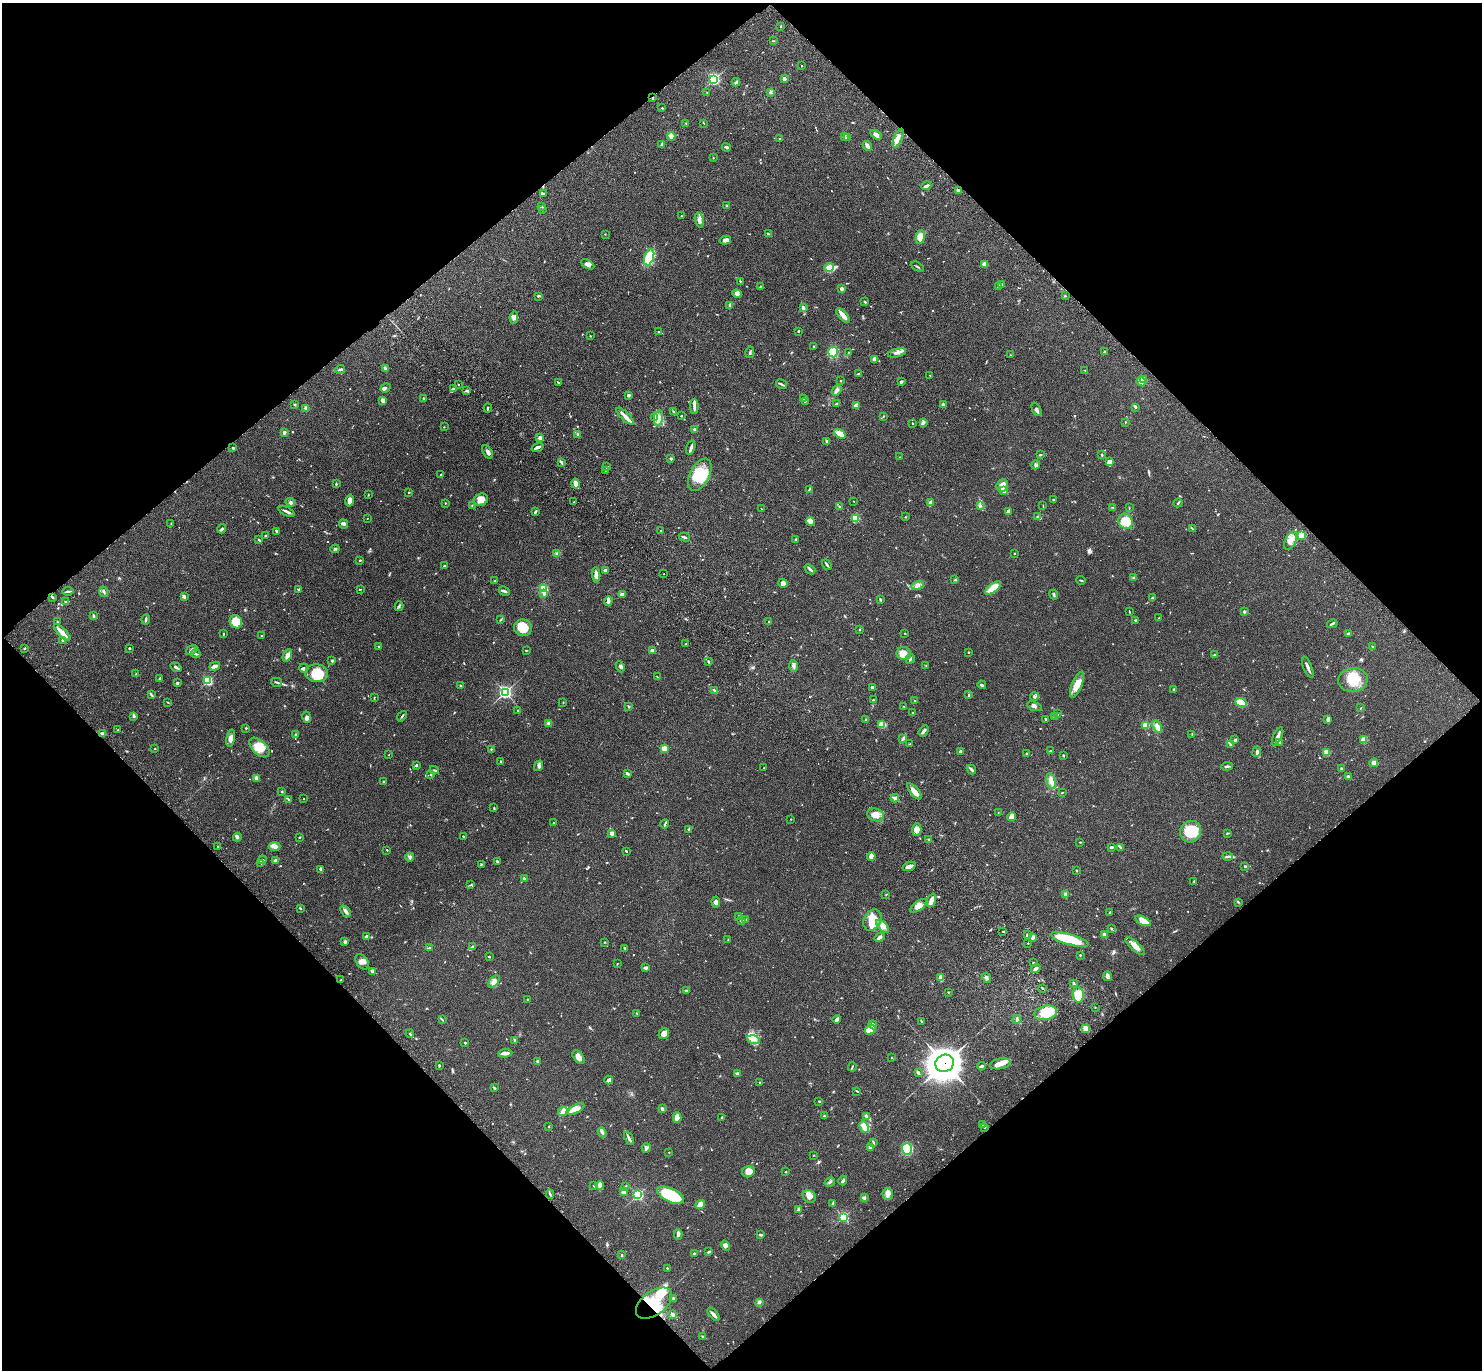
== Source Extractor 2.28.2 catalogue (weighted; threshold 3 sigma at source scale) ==
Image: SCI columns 98-6015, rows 246-5716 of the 6115 x 6104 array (HDU 1 of 3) = the unmasked area's bounding box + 8 px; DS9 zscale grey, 4 x 4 block average (1 PNG px = mean of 4 x 4 image px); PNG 1484 x 1372 px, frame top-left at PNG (2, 3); each listed source drawn as its Kron ellipse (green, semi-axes under 4 px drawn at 4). Shown black and unused: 50% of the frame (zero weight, under 3 of 4 exposures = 6% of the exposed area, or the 3 px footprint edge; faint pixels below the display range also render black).
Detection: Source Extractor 2.28.2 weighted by HDU 2 'WHT'. Background 0.051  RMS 0.0054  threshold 0.0242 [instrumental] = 3 sigma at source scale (4.5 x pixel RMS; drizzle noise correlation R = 1.50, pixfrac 1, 0.05/0.05 arcsec/px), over >= 5 px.
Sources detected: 767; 3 too faint to see at this stretch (4 x 4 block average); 3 inside a brighter object's white glare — neither listed nor drawn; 13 coinciding with a brighter row at this scale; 30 inside a brighter listed object's ellipse — not listed separately; of the other 718, all 500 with FLUX_AUTO >= 1.34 (the completeness limit of this list) listed and drawn (218 fainter detections not listed), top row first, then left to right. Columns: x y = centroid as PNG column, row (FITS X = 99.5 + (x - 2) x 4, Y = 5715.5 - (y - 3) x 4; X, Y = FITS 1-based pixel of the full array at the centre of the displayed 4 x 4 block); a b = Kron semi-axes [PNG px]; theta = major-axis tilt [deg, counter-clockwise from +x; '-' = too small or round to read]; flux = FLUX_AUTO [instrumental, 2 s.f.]
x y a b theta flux
781 26 2 2 - 2
773 41 3 2 - 1.9
801 66 2 2 - 2.3
714 79 3 2 - 410
784 79 2 2 - 26
736 82 4 3 - 5.4
707 92 2 2 - 1.7
770 92 3 2 - 3.9
653 98 2 2 - 3.6
662 108 2 2 - 2.9
686 123 3 2 - 2.8
704 123 3 2 - 1.6
876 135 6 3 -33 12
671 136 4 3 - 15
844 136 3 3 - 7.2
848 138 3 2 - 3.6
898 138 10 3 66 14
779 139 2 2 - 1.9
662 144 3 2 - 4.4
867 146 5 3 - 12
726 147 4 3 - 4.6
713 158 2 2 - 1.7
926 186 5 2 - 9.7
959 191 4 3 - 8.6
543 194 3 2 - 3.6
542 206 4 3 - 5.3
727 206 2 2 - 9.5
542 210 2 2 - 1.5
681 216 3 2 - 1.8
699 220 8 3 -77 15
768 233 3 2 - 1.8
605 234 2 2 - 1.4
920 237 7 4 81 27
725 240 6 3 14 11
649 257 8 4 71 92
588 264 7 4 -28 11
984 264 4 4 - 11
829 267 5 4 - 19
917 267 7 2 -28 3.5
740 281 2 2 - 2.3
1002 285 3 2 - 2.3
760 286 3 2 - 1.9
999 286 2 2 - 1.9
842 289 3 2 - 11
737 294 5 4 - 10
538 296 4 2 - 4.3
1065 296 2 2 - 2.3
865 302 3 2 - 4.1
730 305 3 2 - 11
803 308 3 2 - 12
843 315 9 2 -49 27
514 317 6 3 83 8
659 331 2 2 - 1.7
798 331 2 2 - 3.1
590 336 2 2 - 2.3
814 346 2 2 - 3.6
750 352 5 2 - 4.1
833 352 5 5 - 51
848 352 2 2 - 1.4
1104 352 3 2 - 3.9
897 353 9 3 13 10
1010 355 2 2 - 1.5
874 359 4 3 - 14
340 369 5 2 - 4.4
386 369 3 2 - 4.1
1085 370 2 2 - 1.5
858 374 3 2 - 1.8
930 375 2 2 - 2.2
1143 379 4 3 - 26
841 381 2 2 - 1.5
558 382 3 2 - 2.8
901 382 3 2 - 4.7
1141 382 5 3 - 13
458 384 2 2 - 1.5
781 384 6 2 -32 5
385 388 5 2 - 5.7
454 389 2 2 - 2.9
837 390 6 3 53 9.6
466 391 4 2 - 4.4
628 395 3 3 - 8.4
424 399 3 2 - 3.4
804 399 4 3 - 5.6
383 400 3 3 - 17
806 401 3 2 - 1.9
837 403 2 2 - 1.8
294 404 2 2 - 2.2
943 405 2 2 - 19
694 406 7 3 -89 9.5
856 406 3 2 - 4
1135 407 3 3 - 4.4
306 408 3 3 - 7.5
488 408 4 2 - 4.1
1037 409 7 3 -63 6.9
673 411 3 2 - 1.9
625 416 11 3 -44 16
681 416 2 2 - 6.2
883 416 2 2 - 1.5
654 417 3 2 - 3.1
658 418 8 4 80 16
923 422 4 3 - 5.8
1125 422 2 2 - 1.5
912 423 2 2 - 1.9
444 427 2 2 - 2
695 429 3 2 - 9.2
284 432 2 2 - 8.3
840 434 6 3 -34 40
578 435 3 2 - 2.7
540 438 3 3 - 11
826 441 2 2 - 4.1
537 447 6 2 21 11
691 447 7 2 74 8.2
233 448 2 2 - 7.1
488 452 7 3 -58 8.7
1040 455 3 2 - 3.2
1102 455 3 2 - 3.6
900 457 3 2 - 1.7
671 459 3 2 - 4.5
561 462 2 2 - 1.6
1110 462 3 3 - 26
1036 465 4 3 - 6
607 467 2 2 - 11
605 471 3 2 - 2.1
441 475 3 2 - 2.6
700 475 17 9 62 88
336 484 3 2 - 2.8
575 484 5 3 - 22
1002 485 6 5 - 18
809 489 3 2 - 2.8
1004 490 2 2 - 47
409 492 2 2 - 4.8
368 495 2 2 - 1.8
349 500 6 4 79 17
481 500 7 6 - 30
1053 500 2 2 - 2.1
854 501 2 2 - 1.4
290 502 5 3 - 5.9
574 502 2 2 - 1.5
445 503 2 2 - 2.3
930 503 3 2 - 15
1178 503 4 2 - 3.2
1043 505 2 2 - 1.4
472 506 2 2 - 1.4
981 506 4 2 - 3.9
840 507 3 2 - 3.8
1113 507 3 2 - 1.7
1129 508 3 2 - 1.7
762 509 2 2 - 1.7
287 511 9 2 -26 8.6
1008 511 4 3 - 13
535 512 3 2 - 6.5
1037 516 2 2 - 1.5
905 517 2 2 - 1.5
367 518 2 2 - 1.6
855 518 2 2 - 190
811 521 4 4 - 15
1126 521 8 7 - 58
171 524 2 2 - 1.5
343 524 5 3 - 6.4
1192 528 3 2 - 2.5
222 529 4 2 - 4.6
661 530 2 2 - 1.6
276 531 4 2 - 4.7
265 535 3 2 - 2.5
1302 535 2 2 - 91
685 537 5 2 - 5.5
796 539 2 2 - 4
259 540 3 2 - 3.3
1291 540 10 5 64 23
335 549 5 3 - 4.2
557 553 3 2 - 2.8
1014 554 2 2 - 1.4
360 560 4 2 - 1.7
827 565 5 2 - 5.6
444 566 2 2 - 4.2
810 569 6 2 -41 6.9
606 571 3 3 - 8.2
664 574 2 2 - 1.4
596 575 8 3 -85 12
1134 577 3 2 - 3.2
955 580 2 2 - 1.5
1081 580 4 2 - 2.7
495 581 3 2 - 1.5
783 583 5 4 - 11
918 585 6 3 16 8.8
993 588 9 4 39 49
299 589 4 2 - 3
360 589 3 2 - 1.8
544 589 3 3 - 73
68 591 5 2 - 4.3
504 591 6 2 -25 5
104 592 5 2 - 4.3
544 594 3 2 - 5.1
622 594 3 2 - 15
1054 595 5 2 - 5.7
184 596 3 2 - 6.6
52 597 3 2 - 3.2
1152 598 3 3 - 3.7
880 600 3 2 - 3.1
608 601 5 3 - 10
65 602 3 2 - 2.3
399 606 5 2 - 3.9
1244 611 2 2 - 13
1129 612 3 2 - 1.6
93 616 4 2 - 5.2
1159 618 2 2 - 1.4
146 619 5 2 - 5.6
500 620 3 2 - 2.1
1135 620 4 2 - 2.8
58 622 3 2 - 2.4
236 622 7 6 - 50
769 622 2 2 - 3.5
1332 624 5 2 - 5.2
523 628 9 8 - 54
860 630 2 2 - 5
62 633 11 3 -44 24
905 633 2 2 - 2.8
1348 633 3 2 - 1.9
223 634 3 2 - 2.3
262 635 2 2 - 2.6
62 640 3 2 - 2.1
686 644 2 2 - 2.5
379 646 2 2 - 1.7
1372 647 2 2 - 3.8
24 648 2 2 - 2.5
129 648 2 2 - 4
192 650 6 3 34 8.6
652 650 2 2 - 27
526 651 3 2 - 1.7
968 652 2 2 - 2.4
904 653 7 6 - 29
195 654 5 2 - 4.4
287 655 6 3 65 18
1214 655 3 2 - 4.1
910 659 5 2 - 4.4
332 661 3 2 - 3.1
709 661 3 2 - 2.6
215 666 5 2 - 18
793 666 5 3 - 9.7
926 666 2 2 - 1.4
176 667 6 2 -33 5.4
620 667 6 2 -65 6.3
1308 667 11 2 -68 13
304 668 5 3 - 5.5
317 673 11 9 -2 71
136 674 2 2 - 1.4
657 677 4 2 - 1.9
159 678 3 2 - 4.1
1353 680 15 12 5 68
208 681 2 2 - 190
277 682 6 2 -15 4.4
177 683 3 2 - 3.9
461 685 4 2 - 2.8
982 685 4 2 - 6.4
1077 685 14 5 68 37
872 687 2 2 - 7.7
1174 689 2 2 - 3.1
714 690 4 2 - 4.6
505 692 3 3 - 570
151 695 3 2 - 2.1
969 695 2 2 - 3.6
374 697 3 2 - 1.3
1034 697 4 2 - 5
873 700 3 2 - 2.2
914 700 2 2 - 1.7
168 702 4 2 - 1.9
563 702 2 2 - 2.1
1241 703 6 4 -18 67
903 706 2 2 - 1.8
1034 706 8 3 -21 9.9
629 707 3 2 - 2.9
1361 708 2 2 - 2.2
518 710 2 2 - 1.6
912 713 2 2 - 1.4
1057 714 2 2 - 1.9
402 716 6 2 50 4
133 717 2 2 - 2.3
307 717 6 3 -77 7.9
1055 717 4 2 - 3.8
1046 719 3 2 - 3.3
866 720 2 2 - 3.1
1327 720 3 3 - 4.1
549 723 3 3 - 6
882 725 4 3 - 47
1145 725 3 3 - 33
1157 727 6 4 -66 18
246 728 2 2 - 2.3
118 730 2 2 - 1.8
923 731 6 2 55 13
103 733 4 2 - 12
295 734 3 2 - 3.1
1192 734 3 2 - 1.6
1278 736 10 3 65 12
230 738 8 4 76 16
903 739 4 2 - 4.9
1234 740 2 2 - 2.8
1364 740 2 2 - 65
1279 742 3 2 - 8.7
909 744 3 2 - 1.5
1230 744 2 2 - 2.7
259 747 12 6 -43 47
155 749 2 2 - 2.1
491 749 2 2 - 2.5
665 749 4 3 - 22
960 751 3 3 - 6.3
1051 751 2 2 - 2.8
1257 752 5 2 - 6.7
1326 752 2 2 - 47
1026 753 2 2 - 2.1
389 755 2 2 - 1.9
1063 755 2 2 - 4.6
501 761 2 2 - 1.7
1374 763 4 4 - 15
416 765 3 2 - 3.7
539 766 5 4 - 8.2
1227 766 6 2 3 5.3
764 768 2 2 - 1.5
1342 769 3 2 - 6.7
434 770 4 2 - 4.1
971 770 5 2 - 9.2
627 773 3 2 - 7.6
431 775 2 2 - 2.9
1348 777 3 2 - 7.1
256 778 4 3 - 11
1051 781 8 4 -78 22
384 782 2 2 - 2.4
914 791 10 3 -48 25
282 792 2 2 - 5.3
1062 792 3 2 - 2.1
895 798 4 2 - 6.7
288 799 3 2 - 2.8
304 799 2 2 - 1.7
494 808 3 2 - 2.2
998 812 2 2 - 1.4
876 815 8 6 -15 29
1012 817 4 4 - 16
791 819 2 2 - 1.3
553 823 2 2 - 1.6
665 824 5 2 - 4.8
689 829 3 2 - 2.8
917 829 6 5 - 22
1191 832 11 10 - 93
612 833 2 2 - 28
1227 833 3 2 - 2.4
463 836 3 2 - 2.4
237 837 4 3 - 5.5
299 837 2 2 - 2.4
929 840 3 2 - 2.6
1080 842 4 2 - 2.1
218 846 2 2 - 2.6
274 846 6 3 -3 13
1111 847 4 2 - 5
1121 848 3 2 - 3.5
387 850 2 2 - 2.1
626 851 3 2 - 4.3
871 856 4 3 - 20
1228 856 5 2 - 5.6
410 857 4 2 - 5.4
262 860 4 3 - 5.3
276 860 3 2 - 9.1
497 861 3 2 - 4.9
261 863 2 2 - 1.6
481 864 3 2 - 2
909 866 7 2 20 18
1245 866 3 2 - 3
320 869 4 3 - 5.2
1076 870 2 2 - 4
524 879 3 2 - 4.4
1194 881 3 2 - 1.6
471 885 2 2 - 1.7
886 894 2 2 - 1.7
1065 894 3 2 - 12
931 900 7 4 69 20
716 902 5 3 - 8
1238 902 2 2 - 2
918 906 9 4 36 19
300 908 3 2 - 2.5
345 911 6 3 -50 7.8
1109 913 3 2 - 2.1
739 916 2 2 - 1.6
745 919 2 2 - 2
872 920 11 8 60 54
742 921 3 2 - 4.2
1143 921 8 4 -25 39
883 926 8 4 -47 14
1111 929 2 2 - 1.7
1003 932 2 2 - 3.1
1028 935 3 2 - 2.6
1104 935 3 2 - 16
366 936 3 2 - 8.3
879 937 5 2 - 9.2
1033 937 3 2 - 8.4
728 939 2 2 - 1.4
1070 939 19 5 -16 150
345 941 3 2 - 3.5
604 942 2 2 - 2.2
1028 943 2 2 - 1.4
472 946 3 2 - 2.7
1135 946 12 4 -42 19
429 948 3 2 - 4.9
625 948 2 2 - 2.1
1080 955 2 2 - 2.4
489 957 3 2 - 2.2
362 962 8 5 -52 17
1033 963 3 2 - 2.5
617 964 3 2 - 1.5
646 968 4 2 - 9.8
1036 969 5 3 - 11
373 971 3 3 - 5.6
1107 976 5 2 - 14
941 978 4 3 - 21
987 978 5 2 - 5.7
341 980 2 2 - 2.1
494 982 7 3 47 12
1074 983 3 2 - 3.8
1042 988 2 2 - 2.7
687 990 2 2 - 2
948 992 2 2 - 1.5
1078 995 7 5 -88 49
528 999 2 2 - 1.8
1095 1007 2 2 - 1.5
637 1013 3 2 - 1.8
1046 1013 11 7 13 76
837 1019 4 4 - 6.6
1017 1019 4 2 - 3.8
442 1020 3 2 - 2.4
921 1021 4 2 - 2.8
873 1025 4 3 - 7.8
1086 1028 2 2 - 71
870 1030 6 4 33 45
410 1034 4 2 - 3.6
664 1034 6 5 - 17
753 1040 6 4 -14 14
514 1041 2 2 - 1.4
465 1043 2 2 - 4.4
505 1053 7 2 5 20
579 1057 7 5 -50 18
892 1058 2 2 - 1.4
538 1062 4 2 - 2.8
945 1063 9 8 - 4400
1000 1064 10 5 11 22
439 1065 2 2 - 3.5
981 1066 4 2 - 5.5
852 1067 5 2 - 2.7
738 1073 4 3 - 5.3
919 1073 3 2 - 2.8
609 1080 4 2 - 14
760 1082 2 2 - 1.8
495 1088 4 2 - 3.1
857 1091 4 2 - 2.5
819 1101 2 2 - 2.3
576 1109 9 4 32 22
662 1109 3 2 - 6.3
563 1111 5 3 - 15
824 1116 3 2 - 2.5
867 1116 4 3 - 8.9
677 1117 5 4 - 26
721 1117 3 2 - 1.9
982 1124 2 2 - 2.5
549 1126 3 2 - 1.5
864 1127 6 4 -63 45
985 1127 2 2 - 2.3
602 1132 5 3 - 5.9
629 1138 7 2 -67 7.2
873 1142 4 2 - 3.7
870 1147 3 3 - 13
646 1148 5 4 - 6.7
907 1149 6 5 - 160
669 1152 2 2 - 2.3
813 1155 2 2 - 2
748 1172 6 5 - 23
786 1172 2 2 - 2.1
843 1181 4 3 - 5.3
830 1182 5 2 - 5
600 1185 4 3 - 6.6
594 1186 2 2 - 2.9
625 1186 3 2 - 1.8
624 1191 4 3 - 16
550 1194 4 2 - 4.4
888 1194 6 5 - 14
638 1195 3 2 - 240
670 1195 14 6 -25 150
809 1196 7 5 -40 19
864 1198 3 3 - 4.8
700 1204 5 4 - 18
832 1204 3 2 - 3.8
798 1209 3 2 - 5.9
843 1217 2 2 - 170
678 1234 5 3 - 11
760 1235 4 2 - 5.2
725 1246 5 4 - 8.6
709 1252 3 2 - 3.2
694 1253 2 2 - 2.9
621 1255 2 2 - 2.9
667 1268 2 2 - 2.7
673 1299 4 3 - 4.4
759 1302 3 3 - 6
654 1303 21 12 37 130
713 1314 8 3 -49 9.9
673 1315 3 3 - 7.8
703 1337 3 2 - 3.1
Overlapping masked pixels (flux is a lower limit): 3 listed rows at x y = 653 98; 945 1063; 654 1303
Diffuse or blended objects may show on this block-average render without a row.